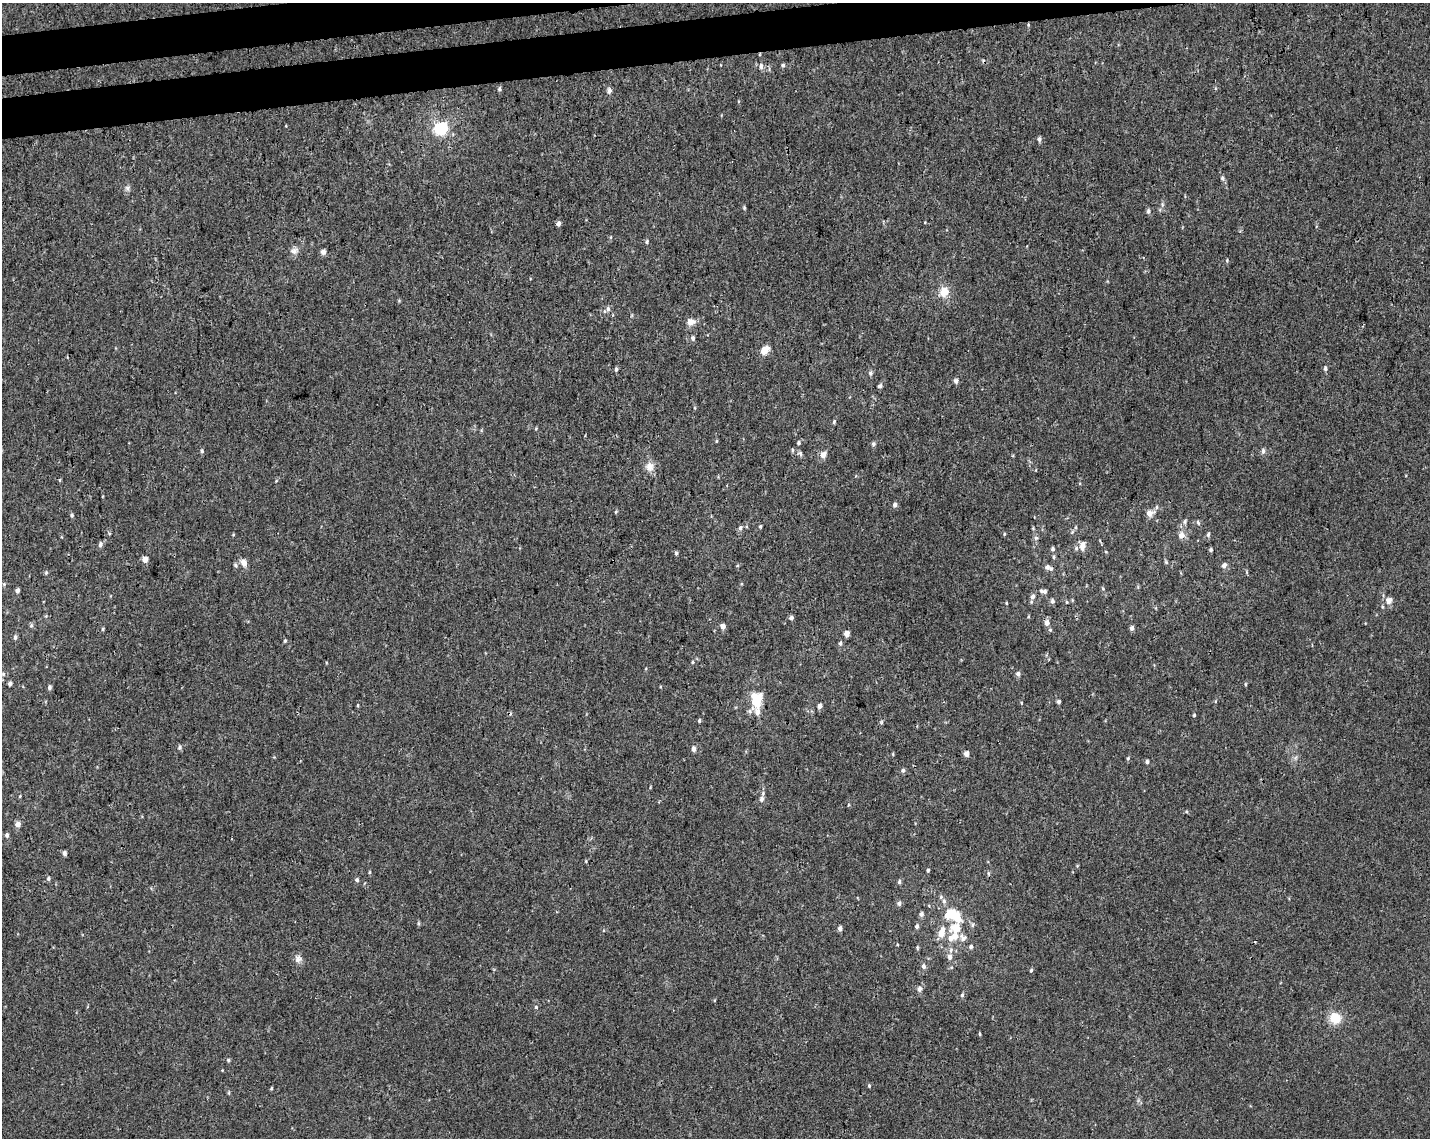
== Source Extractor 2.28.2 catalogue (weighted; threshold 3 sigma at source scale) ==
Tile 8 of 3 x 4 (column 2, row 3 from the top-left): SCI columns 1446-2873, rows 1195-2330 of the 4361 x 4660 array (HDU 1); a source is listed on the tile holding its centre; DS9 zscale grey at full resolution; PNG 1432 x 1140 px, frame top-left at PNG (2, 3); no overlay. Shown black and unused: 4% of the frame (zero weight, under 3 of 4 exposures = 5% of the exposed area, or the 3 px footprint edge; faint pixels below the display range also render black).
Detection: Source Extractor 2.28.2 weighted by HDU 2 'WHT'; one run over the whole footprint, this tile lists its part. Background 0.00155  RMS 0.004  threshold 0.018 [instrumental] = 3 sigma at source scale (4.5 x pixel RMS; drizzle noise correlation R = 1.50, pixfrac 1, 0.0396/0.0396 arcsec/px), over >= 5 px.
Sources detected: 146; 1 inside a brighter object's white glare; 2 cosmic-ray / hot-pixel residue — not listed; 4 inside a brighter listed object's ellipse — not listed separately; the other 139 listed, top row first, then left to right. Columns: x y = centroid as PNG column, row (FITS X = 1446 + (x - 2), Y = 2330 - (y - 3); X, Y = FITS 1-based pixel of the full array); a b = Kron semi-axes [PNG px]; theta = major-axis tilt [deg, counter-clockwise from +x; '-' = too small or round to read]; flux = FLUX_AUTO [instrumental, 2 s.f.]
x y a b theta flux
1028 25 5 4 - 0.39
783 65 5 4 - 0.76
761 66 7 5 86 1.6
499 89 6 4 -82 0.76
609 90 8 5 81 1.2
440 129 6 6 - 67
1039 139 6 5 - 1.1
1222 178 7 5 -54 0.87
127 188 7 6 - 1
744 208 5 4 - 0.51
1148 211 7 5 89 0.94
558 224 5 4 - 1.3
647 242 6 4 86 0.61
294 251 11 9 23 1.9
323 252 6 6 - 1.4
1227 260 5 4 - 0.49
944 292 15 13 66 4.8
608 309 7 5 -78 1
690 322 8 6 11 3.4
693 338 6 5 - 1
764 350 10 6 48 4.4
1325 368 6 5 - 0.95
616 369 5 4 - 0.74
871 373 6 6 - 0.95
956 381 5 5 - 1.3
880 386 5 4 - 0.89
834 422 6 4 64 0.64
716 441 5 3 - 0.36
798 443 5 4 - 0.62
873 444 5 5 - 0.88
202 451 5 4 - 0.69
1263 451 8 5 89 1
800 453 7 5 -63 0.92
823 455 7 5 55 2.8
649 467 12 11 - 3.2
60 480 5 3 - 0.37
895 505 5 5 - 1.3
1157 507 6 4 89 0.56
1149 513 8 6 13 2.7
72 515 5 4 - 0.71
1185 521 7 5 63 0.97
1198 522 7 4 -63 0.69
760 526 4 3 - 0.48
1076 527 6 4 72 0.5
740 528 7 5 61 0.92
1004 534 5 3 - 0.36
1181 535 9 8 - 2.4
1208 535 6 4 84 0.84
1036 538 6 5 - 0.87
100 544 7 5 80 1.1
1082 545 8 6 80 4
1053 549 5 5 - 0.76
1211 550 4 4 - 0.72
676 553 5 5 - 0.67
1054 557 5 4 - 0.57
145 559 4 4 - 3.8
1166 562 6 4 -45 0.54
244 563 9 7 -74 2.6
1224 565 7 6 - 1.6
1047 567 8 7 - 1.5
46 572 5 5 - 0.52
1103 589 5 3 - 0.39
17 591 4 4 - 1.5
1044 591 9 5 -10 1.2
1033 596 7 6 - 1.4
1052 601 6 5 - 1.1
1389 601 8 7 - 2.6
1066 602 5 3 - 0.36
1006 603 4 3 - 0.35
46 616 4 4 - 0.38
791 618 5 4 - 1.1
1047 623 6 5 - 2.4
31 625 6 5 - 0.7
723 626 5 5 - 2
1132 628 5 4 - 1.2
103 629 4 3 - 0.44
847 634 5 4 - 3.5
15 637 6 4 89 0.91
285 641 4 4 - 0.5
840 643 6 4 -79 0.77
693 662 4 3 - 0.47
3 674 5 5 - 0.54
1018 674 6 5 - 1.1
10 684 5 4 - 0.96
1245 684 5 3 - 0.42
49 687 5 5 - 0.85
757 698 12 11 - 6.9
1059 702 4 4 - 0.86
1021 703 5 3 - 0.34
358 705 5 3 - 0.34
819 706 5 5 - 1.5
750 711 14 6 56 1.5
757 712 11 7 -80 2.9
1194 715 4 4 - 0.43
699 721 4 4 - 0.66
180 747 6 5 - 0.82
694 749 5 4 - 1.8
893 754 5 3 - 0.38
967 754 4 4 - 2.9
1128 758 5 3 - 0.44
1147 762 5 4 - 0.86
903 770 6 5 - 0.87
20 796 4 3 - 0.34
762 799 9 7 73 1.4
18 824 5 5 - 2.6
7 835 6 5 - 1
64 853 5 4 - 1.2
928 870 4 3 - 0.59
988 874 7 3 -82 0.57
48 878 5 5 - 0.8
357 880 5 4 - 0.87
899 882 6 4 78 0.73
944 901 6 5 - 1.1
899 903 6 5 - 1.2
921 914 5 5 - 1.3
951 914 11 8 16 13
973 925 8 4 82 0.74
917 926 5 5 - 0.92
840 928 5 4 - 1.6
956 928 7 6 - 9.7
941 934 7 6 - 3.4
955 937 7 7 - 3.3
963 938 10 9 - 2.2
917 947 6 3 -73 0.45
971 947 5 5 - 0.83
951 950 8 5 80 1.4
950 957 6 5 - 1.6
298 959 10 9 - 1.9
923 966 6 5 - 1.2
1031 970 5 4 - 0.56
919 989 6 5 - 1.8
962 995 6 4 79 0.76
536 1007 5 5 - 0.63
1335 1018 15 13 -34 6.9
980 1034 5 3 - 0.39
228 1060 4 4 - 0.59
869 1086 5 4 - 0.5
271 1088 4 3 - 0.43
229 1093 5 3 - 0.43
Isophote crosses this tile's border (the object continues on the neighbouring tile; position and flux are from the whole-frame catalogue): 1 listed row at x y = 7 835